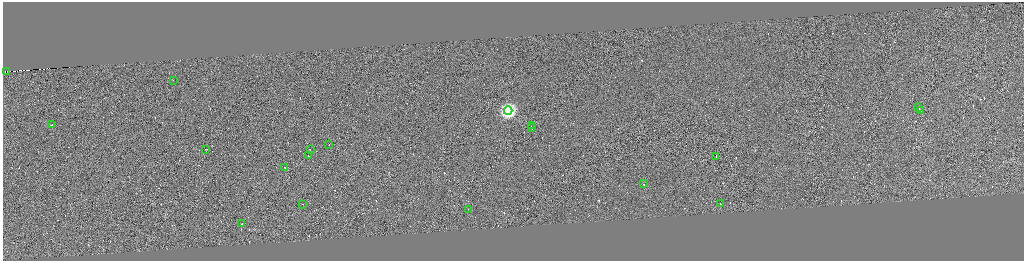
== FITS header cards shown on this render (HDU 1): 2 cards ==
NAXIS1  =                 4085
NAXIS2  =                 1033

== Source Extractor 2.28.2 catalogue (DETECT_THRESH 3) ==
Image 4085 x 1033 px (HDU 1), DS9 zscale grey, zoomed out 1/4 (1 PNG px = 4 x 4 image px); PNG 1026 x 263 px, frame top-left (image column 1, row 1033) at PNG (3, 2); each listed source drawn as its Kron ellipse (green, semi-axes under 4 px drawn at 4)
Background 0.607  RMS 4.1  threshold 12.4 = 3 sigma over >= 5 px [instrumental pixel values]
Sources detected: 475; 456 cannot appear on this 1/4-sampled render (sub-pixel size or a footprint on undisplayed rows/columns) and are neither listed nor drawn; the other 19 listed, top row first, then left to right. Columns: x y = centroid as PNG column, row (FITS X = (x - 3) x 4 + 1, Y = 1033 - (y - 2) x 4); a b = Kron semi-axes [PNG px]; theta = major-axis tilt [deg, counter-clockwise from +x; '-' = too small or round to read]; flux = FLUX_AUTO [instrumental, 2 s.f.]
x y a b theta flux
7 72 2 1 - 1900
174 80 2 1 - 24000
919 108 2 1 - 31000
509 111 4 4 - 660000
921 111 2 1 - 16000
52 125 2 1 - 18000
532 126 2 1 - 16000
532 127 3 1 - 25000
329 145 2 1 - 14000
206 149 2 1 - 23000
311 149 3 1 - 29000
309 155 2 1 - 28000
716 156 2 1 - 33000
285 167 2 1 - 12000
644 184 2 1 - 66000
303 204 2 1 - 10000
721 204 2 1 - 27000
469 209 2 1 - 14000
242 224 2 1 - 20000
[456 sub-pixel or undisplayed-footprint detections neither listed nor drawn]